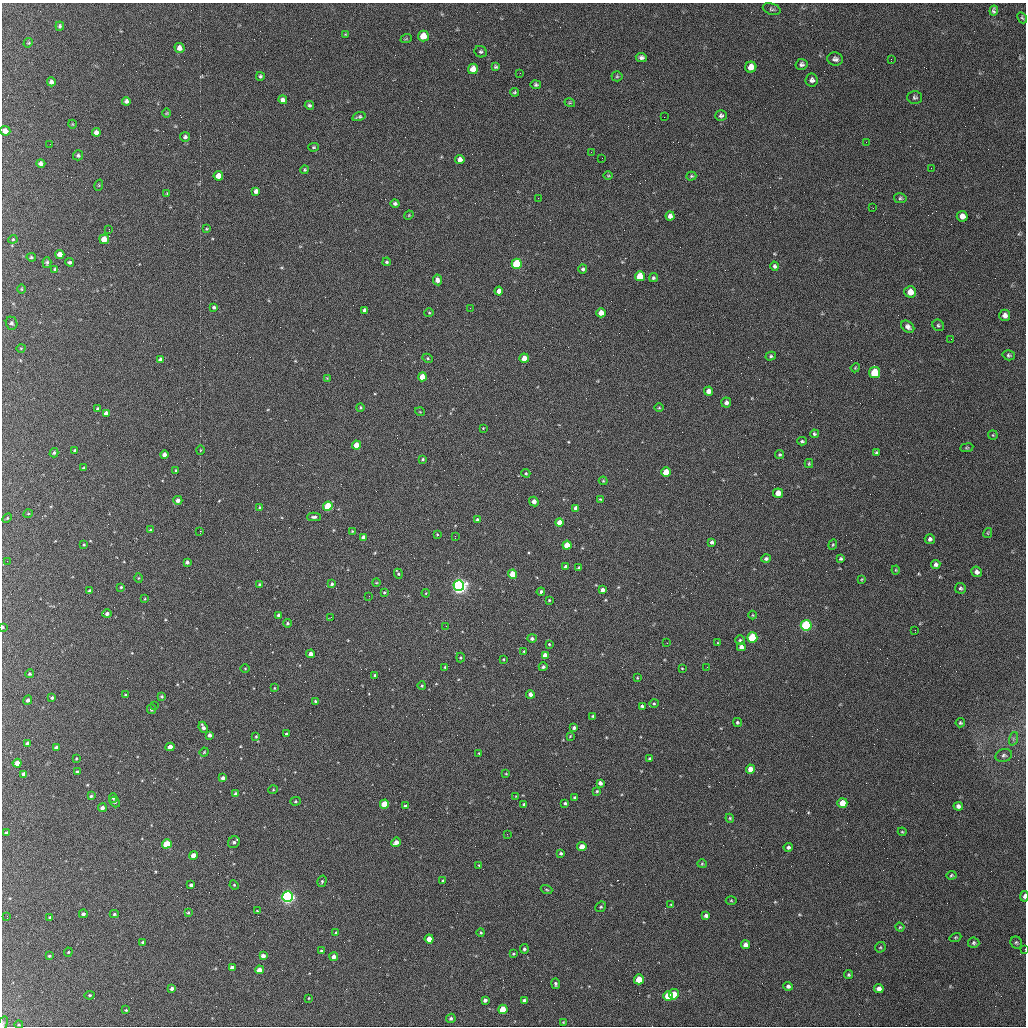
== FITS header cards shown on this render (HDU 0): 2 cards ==
NAXIS1  =                 1024
NAXIS2  =                 1024

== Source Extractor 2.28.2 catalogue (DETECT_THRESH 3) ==
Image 1024 x 1024 px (HDU 0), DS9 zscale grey, 1 PNG px = 1 image px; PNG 1028 x 1028 px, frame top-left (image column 1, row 1024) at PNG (2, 3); each listed source drawn as its Kron ellipse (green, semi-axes under 4 px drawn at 4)
Background 204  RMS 9.6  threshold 28.7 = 3 sigma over >= 5 px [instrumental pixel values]
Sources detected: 327; all 327 listed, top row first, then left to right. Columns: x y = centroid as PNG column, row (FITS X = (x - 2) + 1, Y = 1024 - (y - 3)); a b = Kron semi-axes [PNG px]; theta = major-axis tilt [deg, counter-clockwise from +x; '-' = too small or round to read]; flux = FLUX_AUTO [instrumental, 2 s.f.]
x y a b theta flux
772 9 9 5 -18 1200
994 11 5 4 - 1300
1022 18 6 4 -63 750
60 26 4 3 - 1000
345 34 4 3 - 540
423 36 5 5 - 10000
406 39 6 3 18 690
28 43 5 4 - 650
179 48 5 5 - 3300
481 52 6 5 - 1300
641 57 5 4 - 1800
835 59 8 6 -11 2200
891 59 3 2 - 520
802 64 6 5 - 1700
496 67 4 4 - 830
751 67 5 5 - 6400
473 69 5 5 - 6800
520 73 2 2 - 310
260 76 4 4 - 970
617 76 5 5 - 860
812 80 6 6 - 2100
51 82 4 4 - 1700
536 85 5 4 - 1200
514 92 4 3 - 740
915 97 7 6 - 1400
283 100 4 4 - 2200
126 101 4 4 - 1700
570 103 5 3 - 610
309 105 5 4 - 1100
167 113 5 3 - 580
721 116 6 5 - 1400
359 117 7 3 16 1100
664 117 2 2 - 670
72 124 4 3 - 470
5 131 5 4 - 3700
96 132 4 4 - 2300
185 137 5 4 - 1500
866 142 2 2 - 270
50 144 2 2 - 360
313 147 5 4 - 760
591 152 3 2 - 590
78 155 5 5 - 1300
602 158 2 2 - 350
460 159 4 4 - 3200
41 163 4 4 - 1900
931 168 2 2 - 250
305 170 4 4 - 760
218 176 5 4 - 7600
608 176 4 3 - 550
691 176 5 4 - 750
99 185 6 3 72 520
256 191 4 4 - 2400
167 194 4 3 - 570
538 198 3 2 - 430
900 198 6 5 - 1100
395 203 4 4 - 1400
873 208 3 3 - 590
409 215 5 4 - 640
670 216 4 4 - 2800
962 216 5 5 - 3500
109 229 3 2 - 560
206 229 4 2 - 570
13 239 4 4 - 690
104 239 5 4 - 8300
60 254 4 4 - 4300
31 257 4 3 - 930
70 262 4 3 - 1300
387 262 4 3 - 860
47 263 5 4 - 1200
517 264 5 5 - 39000
775 266 4 4 - 1200
55 269 4 4 - 900
583 269 4 4 - 1200
640 276 5 5 - 13000
653 278 5 4 - 990
437 280 5 4 - 2900
22 289 5 3 - 630
499 291 4 4 - 4000
910 292 6 6 - 7100
214 307 4 4 - 1200
470 308 3 2 - 2000
364 310 4 3 - 1500
429 313 4 4 - 700
601 313 5 4 - 5800
1005 315 6 5 - 2500
12 323 7 5 -69 1600
938 325 6 5 - 1100
908 327 7 5 -39 2200
951 339 2 2 - 390
21 348 4 3 - 480
1009 355 6 5 - 1200
771 356 5 4 - 930
428 358 5 4 - 810
524 358 4 4 - 6700
160 359 4 3 - 1600
855 368 5 3 - 600
875 373 5 5 - 25000
422 377 4 4 - 9400
327 378 3 3 - 490
709 391 4 4 - 4500
726 402 5 4 - 2000
360 407 4 3 - 670
659 408 5 3 - 610
97 409 3 3 - 940
420 412 5 3 - 460
106 413 4 4 - 2400
483 428 2 2 - 390
814 434 4 4 - 970
993 435 5 4 - 700
802 441 5 3 - 880
356 445 4 4 - 9200
967 448 7 3 8 690
75 450 4 3 - 690
200 450 5 3 - 490
877 452 4 3 - 950
54 453 5 4 - 950
164 454 4 4 - 3400
780 455 4 4 - 810
423 459 4 3 - 730
809 463 4 4 - 700
84 468 3 3 - 780
176 470 3 2 - 530
666 472 5 5 - 14000
526 473 4 4 - 670
603 481 4 4 - 710
778 493 5 4 - 6500
600 499 3 2 - 490
178 500 4 4 - 2600
534 502 5 4 - 3800
328 506 5 4 - 25000
260 507 3 3 - 590
576 508 4 4 - 3000
28 514 5 3 - 510
314 517 7 3 1 1300
7 518 5 3 - 630
477 520 4 4 - 940
559 523 4 4 - 7800
150 530 4 3 - 670
200 531 3 2 - 12000
352 531 3 2 - 450
988 533 5 4 - 700
437 534 3 3 - 480
455 536 3 2 - 690
364 537 4 4 - 4800
930 539 5 5 - 1400
712 542 4 4 - 1600
84 545 4 3 - 780
567 545 4 4 - 12000
833 545 5 4 - 750
766 559 5 4 - 1400
841 559 4 3 - 940
7 561 2 2 - 310
187 562 4 3 - 1500
936 564 4 4 - 1700
566 567 4 4 - 2200
579 568 3 3 - 1100
896 570 4 4 - 620
977 572 5 5 - 2400
398 574 5 4 - 860
512 574 4 4 - 16000
138 578 5 3 - 570
862 579 3 2 - 510
376 583 4 2 - 450
332 584 3 3 - 1200
260 585 3 3 - 1400
459 585 5 5 - 300000
121 587 4 4 - 790
960 588 5 5 - 1200
602 590 4 4 - 2600
90 591 4 4 - 1900
384 592 4 3 - 640
541 592 4 3 - 1100
426 593 4 3 - 530
369 596 2 2 - 310
145 599 4 3 - 490
549 600 3 3 - 590
107 614 5 4 - 1900
279 615 3 3 - 1200
753 615 4 3 - 510
331 617 3 2 - 1100
287 623 4 3 - 730
806 625 5 5 - 81000
446 626 3 2 - 480
3 627 3 3 - 730
915 630 3 2 - 520
532 638 5 4 - 1700
752 638 5 5 - 41000
740 640 5 4 - 890
667 643 2 2 - 410
718 643 4 3 - 470
549 644 3 3 - 730
741 647 4 4 - 2800
524 651 4 3 - 560
311 654 4 4 - 3700
545 655 4 4 - 5000
460 658 5 4 - 700
503 659 3 3 - 500
445 667 3 3 - 700
543 667 4 4 - 1300
707 667 3 2 - 1000
245 668 4 3 - 490
682 668 3 3 - 470
30 674 4 4 - 870
375 675 4 3 - 830
637 678 3 2 - 480
422 685 4 3 - 750
274 688 3 3 - 510
530 694 4 4 - 2800
125 695 3 2 - 670
162 696 4 4 - 900
52 698 3 3 - 1100
28 700 5 4 - 1700
316 702 4 3 - 1200
654 703 4 4 - 740
155 705 2 2 - 330
642 706 4 3 - 1100
151 709 5 4 - 1400
593 716 3 3 - 880
737 722 5 4 - 940
960 723 5 4 - 970
203 727 6 3 -67 2300
574 728 4 3 - 1700
287 734 3 3 - 1300
209 735 4 4 - 2300
256 736 4 3 - 660
570 736 4 2 - 460
1013 739 7 4 72 1200
27 744 4 4 - 2400
56 747 4 3 - 1200
170 747 4 4 - 6200
204 752 4 3 - 640
479 753 3 2 - 480
1004 755 8 6 18 1800
76 758 3 2 - 600
650 759 3 3 - 890
17 763 4 4 - 6600
750 769 4 4 - 6100
77 772 3 3 - 700
24 774 4 4 - 2000
506 774 4 2 - 420
223 778 4 3 - 2200
600 783 4 4 - 2400
273 790 5 3 - 510
597 791 3 3 - 700
236 794 4 4 - 2500
91 796 4 4 - 1000
516 796 4 3 - 460
113 798 5 4 - 950
575 798 3 3 - 1300
296 801 5 4 - 770
115 802 6 4 -51 950
565 803 3 3 - 950
842 803 5 5 - 9400
384 804 4 4 - 15000
524 804 4 3 - 1400
405 806 4 3 - 1000
958 806 5 4 - 1800
102 808 4 4 - 2100
730 818 4 4 - 740
902 832 4 3 - 630
6 833 4 4 - 1300
507 834 2 2 - 330
234 842 6 5 - 1600
396 842 5 4 - 4000
167 844 5 4 - 19000
582 847 4 4 - 7400
788 847 4 4 - 1500
561 853 3 3 - 1000
193 855 4 4 - 5000
702 864 4 4 - 670
479 865 3 2 - 480
951 875 5 4 - 810
322 881 6 4 75 940
443 881 4 4 - 880
191 885 4 3 - 1500
234 885 5 4 - 740
547 890 6 3 -19 660
1024 896 5 3 - 1600
288 897 5 5 - 210000
731 900 5 3 - 650
671 905 3 3 - 610
601 907 6 4 43 950
257 911 3 3 - 510
188 913 4 3 - 760
83 914 4 4 - 1400
114 914 4 4 - 930
706 915 4 4 - 2200
7 916 3 2 - 1000
50 917 3 3 - 800
900 927 5 4 - 720
336 932 3 3 - 630
481 933 4 4 - 880
955 937 6 4 20 740
429 939 4 4 - 7000
143 942 3 3 - 1200
974 943 6 5 - 1100
1016 943 6 5 - 1100
746 945 4 4 - 3700
880 947 6 5 - 860
524 949 5 4 - 1000
1025 949 3 2 - 600
321 951 3 2 - 640
68 952 4 4 - 570
513 954 4 3 - 690
49 956 4 3 - 910
263 956 4 4 - 2700
334 957 4 4 - 3500
232 967 4 4 - 2300
259 970 4 4 - 6600
849 975 5 4 - 1000
639 979 5 5 - 11000
556 984 5 4 - 1100
788 986 5 4 - 1600
172 988 4 4 - 1500
879 989 5 4 - 2700
674 994 5 5 - 13000
90 995 5 4 - 960
668 996 5 5 - 14000
309 998 4 2 - 380
485 1000 4 4 - 2000
524 1000 4 3 - 1400
503 1009 5 4 - 15000
126 1010 4 3 - 600
451 1018 5 4 - 1100
563 1022 4 3 - 470
3 1024 8 4 72 1000
19 1025 4 3 - 520
At the frame edge (FLAGS 8, measured only in part): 5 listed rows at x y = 5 131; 3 627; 1024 896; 1025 949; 3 1024